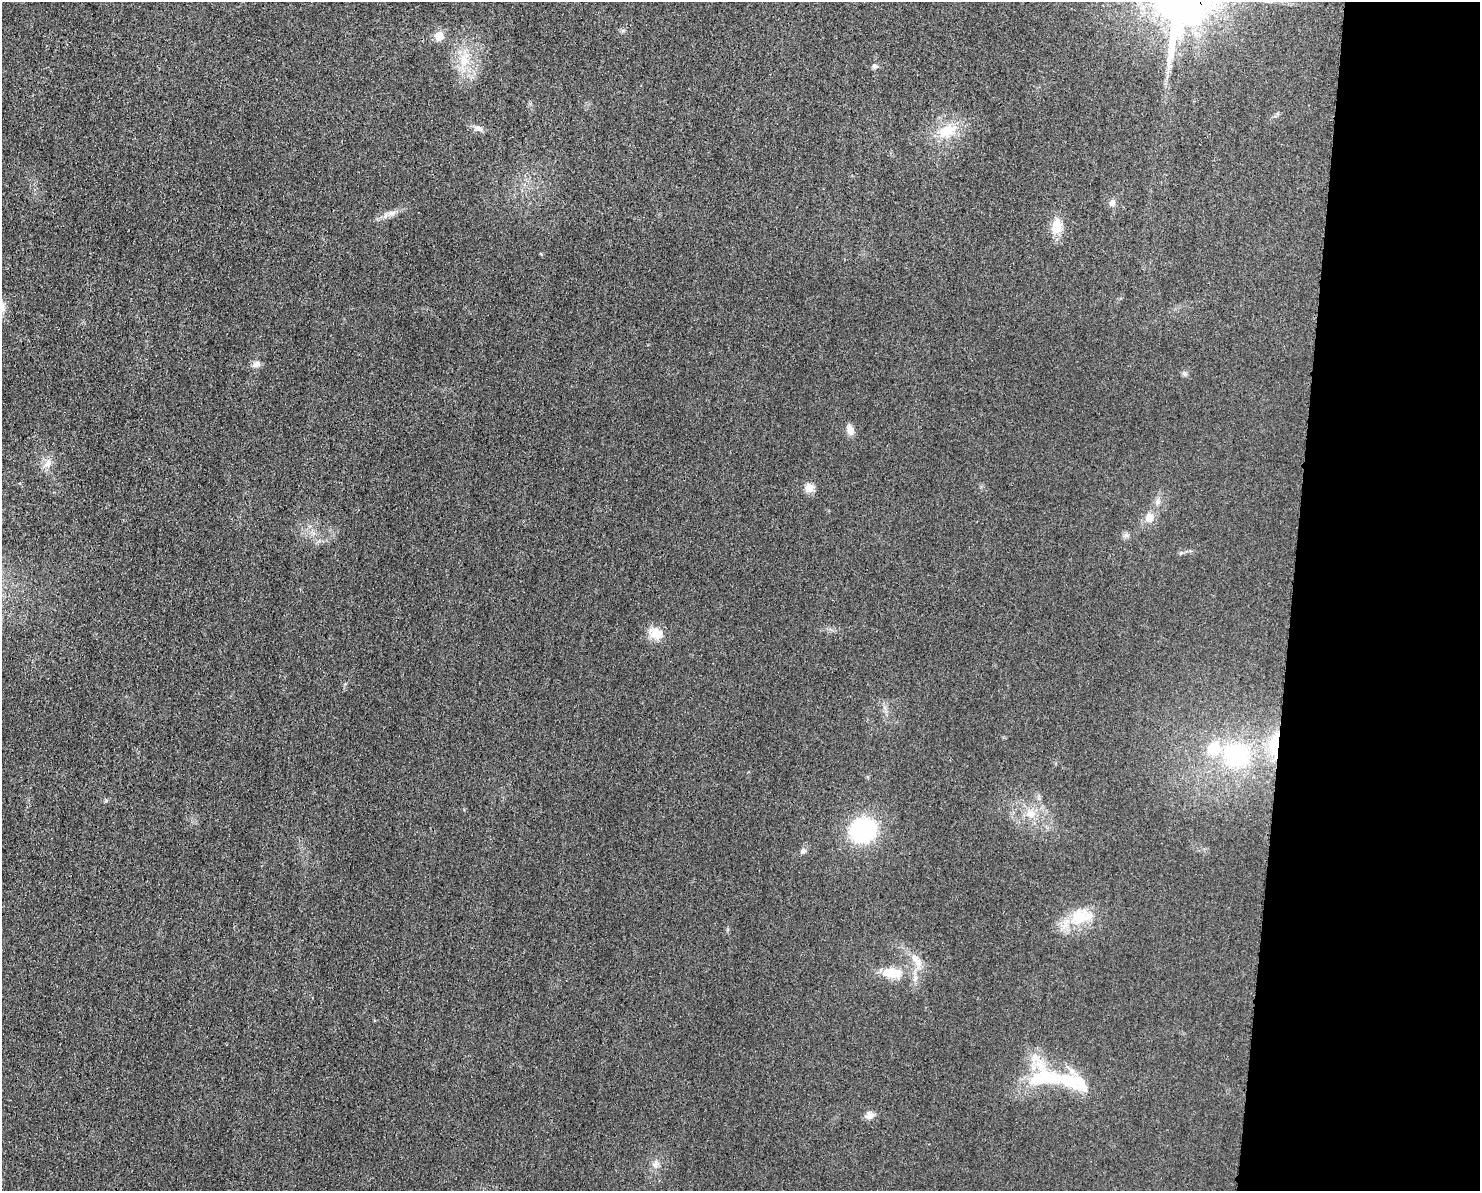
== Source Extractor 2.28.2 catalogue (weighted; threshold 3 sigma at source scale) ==
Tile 9 of 3 x 4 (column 3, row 3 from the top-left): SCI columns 3085-4562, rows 1204-2392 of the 4804 x 4790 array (HDU 1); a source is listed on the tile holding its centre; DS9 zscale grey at full resolution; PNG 1482 x 1193 px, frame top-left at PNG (2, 2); no overlay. Shown black and unused: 13% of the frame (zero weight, under 3 of 4 exposures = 2% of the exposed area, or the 3 px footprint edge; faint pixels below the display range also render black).
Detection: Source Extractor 2.28.2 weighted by HDU 2 'WHT'; one run over the whole footprint, this tile lists its part. Background 0.0257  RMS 0.006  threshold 0.0271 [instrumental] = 3 sigma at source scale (4.5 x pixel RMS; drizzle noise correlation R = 1.50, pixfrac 1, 0.05/0.05 arcsec/px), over >= 5 px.
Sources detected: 33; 2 inside a brighter object's white glare — not listed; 3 inside a brighter listed object's ellipse — not listed separately; the other 28 listed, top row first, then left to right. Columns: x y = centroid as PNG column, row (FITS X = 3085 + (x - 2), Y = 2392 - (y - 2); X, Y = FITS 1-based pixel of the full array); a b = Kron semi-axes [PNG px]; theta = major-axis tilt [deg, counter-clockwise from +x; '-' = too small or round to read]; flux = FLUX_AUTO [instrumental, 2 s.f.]
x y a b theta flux
623 30 6 4 18 0.97
439 36 7 6 - 12
464 60 21 15 74 14
874 66 8 6 -1 1.6
479 128 14 6 -25 2.5
947 131 29 15 24 16
1112 203 9 7 70 2.7
391 213 14 7 16 3.6
1056 226 20 13 86 11
257 364 11 7 22 3
1185 373 7 6 - 1.3
850 430 13 9 -77 3.7
48 463 12 8 79 4.4
809 488 11 10 - 4.9
1158 502 8 7 - 2.2
1149 517 11 10 - 5.9
655 635 22 12 0 7.4
1275 745 31 12 85 18
1236 755 28 25 -6 54
1031 813 14 11 -29 7.4
863 830 31 28 15 52
803 851 8 7 - 1.9
1081 916 34 21 14 21
916 960 22 10 -56 7.7
892 973 28 13 -6 15
1046 1078 49 31 -39 41
870 1115 11 10 - 3.5
656 1163 12 7 74 3.3
Overlapping masked pixels (flux is a lower limit): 1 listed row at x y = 1275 745
Unlisted compact peaks at least as high as the median listed source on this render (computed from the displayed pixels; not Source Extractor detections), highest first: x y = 106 801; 1181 553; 541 254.